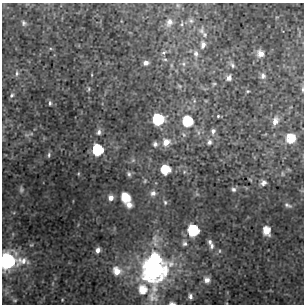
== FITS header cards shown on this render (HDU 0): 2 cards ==
NAXIS1  =                  302 / NUMBER OF ELEMENTS ALONG THIS AXIS
NAXIS2  =                  302 / NUMBER OF ELEMENTS ALONG THIS AXIS

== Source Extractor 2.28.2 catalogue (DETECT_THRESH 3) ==
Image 302 x 302 px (HDU 0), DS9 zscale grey, 1 PNG px = 1 image px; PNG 306 x 306 px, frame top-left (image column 1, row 302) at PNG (2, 3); no overlay
Background 6.94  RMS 1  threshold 2.99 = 3 sigma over >= 5 px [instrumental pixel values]
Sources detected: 71; all 71 listed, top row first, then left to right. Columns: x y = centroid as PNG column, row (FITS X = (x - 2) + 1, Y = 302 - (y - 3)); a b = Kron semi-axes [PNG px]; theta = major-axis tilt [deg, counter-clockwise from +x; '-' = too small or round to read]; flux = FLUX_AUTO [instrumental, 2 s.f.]
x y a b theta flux
178 5 6 5 - 110
191 21 8 7 - 220
169 22 13 9 67 500
24 23 7 6 - 160
182 24 7 3 82 110
201 31 11 7 86 270
205 34 7 6 - 180
203 45 10 7 83 320
164 52 7 6 - 170
260 53 8 7 - 510
196 54 9 7 -84 290
165 59 7 4 -8 120
146 63 7 6 - 270
183 64 8 6 86 220
171 65 6 4 -72 95
232 65 8 5 -55 160
17 73 9 5 -87 190
263 76 7 7 - 230
229 78 6 5 - 260
214 84 5 4 - 82
179 86 7 5 -22 140
89 89 6 4 89 78
302 89 6 3 -90 97
248 91 4 4 - 62
12 95 8 6 61 170
50 103 5 3 - 100
218 116 3 3 - 71
158 119 8 8 - 3900
187 121 9 8 - 2400
275 121 10 7 71 430
213 131 7 6 - 210
99 132 8 6 78 220
27 135 8 5 -11 170
291 138 7 7 - 1500
166 142 11 10 - 700
209 142 7 6 - 190
155 144 6 6 - 200
97 150 8 7 - 3200
49 155 7 4 85 120
133 160 6 4 44 120
165 169 7 7 - 1700
129 174 7 5 -63 150
282 174 7 3 -81 69
145 181 5 4 - 91
263 183 7 6 - 270
21 189 8 6 -90 160
233 189 6 6 - 170
153 193 8 7 - 300
125 197 8 7 - 1400
111 198 7 6 - 340
165 202 7 5 -74 140
129 205 7 6 - 410
288 205 11 5 -25 200
193 230 8 7 - 3800
266 231 8 6 -75 880
155 238 17 10 -73 690
210 242 7 5 -87 200
185 243 8 7 - 230
31 245 5 3 - 65
212 246 8 5 76 210
98 250 6 5 - 300
219 251 6 4 90 93
155 259 10 9 - 3500
8 261 11 9 4 17000
154 270 13 11 81 43000
117 271 11 10 - 910
207 280 9 8 - 400
142 289 12 11 - 1200
190 296 8 5 -84 260
15 300 5 3 - 62
172 303 7 4 -3 190
At the frame edge (FLAGS 8, measured only in part): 3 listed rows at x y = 302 89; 8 261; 172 303